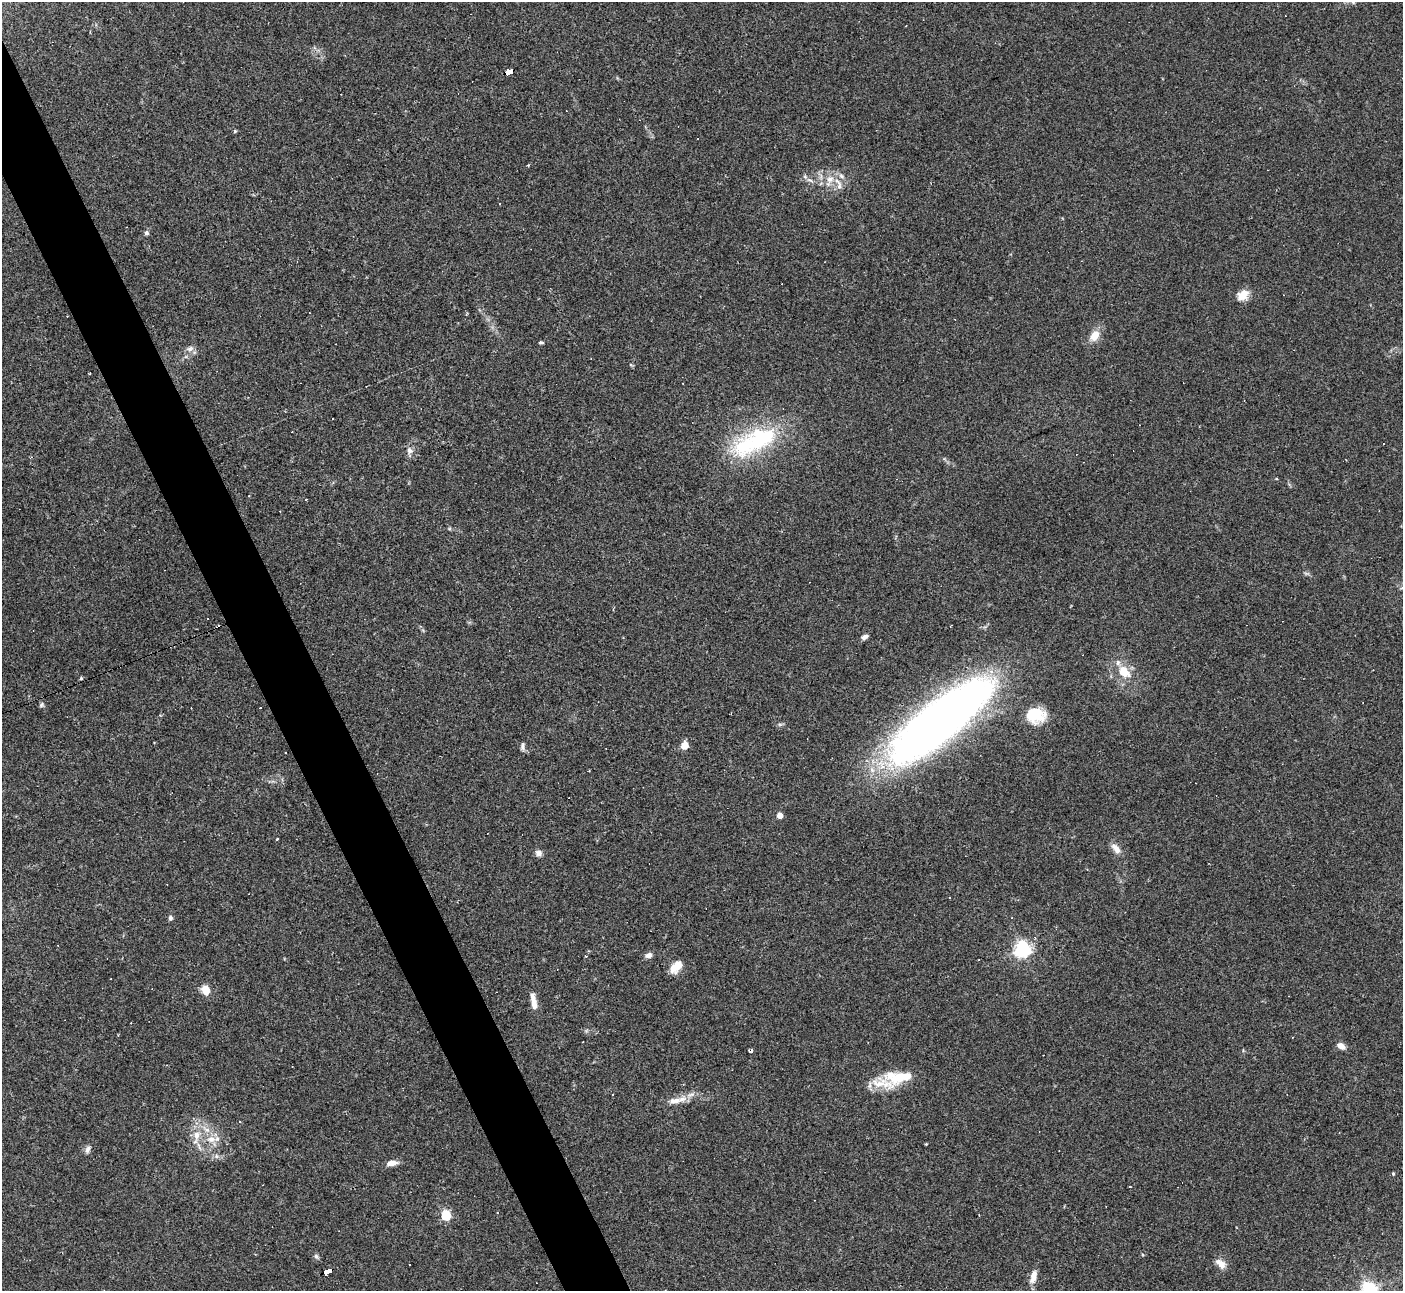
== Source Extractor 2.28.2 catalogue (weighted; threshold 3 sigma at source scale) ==
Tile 11 of 4 x 4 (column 3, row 3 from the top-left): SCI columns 2809-4209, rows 1574-2862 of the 5609 x 5597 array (HDU 1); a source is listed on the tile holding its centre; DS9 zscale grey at full resolution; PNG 1405 x 1293 px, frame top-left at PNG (2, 2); no overlay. Shown black and unused: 4% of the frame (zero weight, under 2 of 3 exposures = <1% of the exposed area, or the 3 px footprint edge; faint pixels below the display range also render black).
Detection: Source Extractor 2.28.2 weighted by HDU 2 'WHT'; one run over the whole footprint, this tile lists its part. Background 0.0523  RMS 0.0053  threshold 0.0239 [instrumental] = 3 sigma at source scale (4.5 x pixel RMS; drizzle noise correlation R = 1.50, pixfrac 1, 0.05/0.05 arcsec/px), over >= 5 px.
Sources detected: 86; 1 inside a brighter object's white glare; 19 cosmic-ray / hot-pixel residue — not listed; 4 inside a brighter listed object's ellipse — not listed separately; the other 62 listed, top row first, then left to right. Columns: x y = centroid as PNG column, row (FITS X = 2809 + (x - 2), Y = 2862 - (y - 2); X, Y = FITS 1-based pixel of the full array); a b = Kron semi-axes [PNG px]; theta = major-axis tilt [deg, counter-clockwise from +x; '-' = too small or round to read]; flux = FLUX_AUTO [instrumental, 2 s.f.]
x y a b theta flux
1353 2 8 5 -46 1.3
509 71 9 4 20 190
235 131 4 4 - 0.67
841 176 8 5 -28 1.7
805 177 7 4 -19 1
830 179 12 10 55 5.7
839 186 10 7 -85 2.8
499 203 3 2 - 0.37
146 233 6 6 - 1.1
1243 295 15 11 34 6.2
1095 336 14 10 52 6.5
541 342 6 3 -4 0.78
190 348 10 7 26 2.1
332 419 3 2 - 0.51
761 439 73 26 31 52
1383 444 2 2 - 0.42
409 450 11 8 -70 2.7
306 499 3 2 - 0.44
207 618 3 2 - 0.78
864 637 8 5 25 2
1118 662 8 6 90 1.8
1124 672 10 8 -45 11
81 678 4 4 - 0.81
41 705 7 5 53 1
1036 713 20 17 -83 16
938 723 111 32 39 470
780 724 7 4 18 0.86
684 745 5 5 - 15
523 746 10 6 86 1.6
780 815 4 4 - 6.1
277 839 3 2 - 0.48
1116 848 15 8 -50 3.9
539 853 8 7 - 2.5
949 898 3 3 - 0.8
170 918 6 6 - 1.2
1022 949 6 6 - 170
648 955 8 6 18 2.4
676 967 16 10 47 6.7
205 990 11 9 -69 5.7
534 1002 21 6 -80 6
1341 1046 10 6 -28 3.4
750 1051 4 3 - 4.3
167 1065 3 3 - 0.47
901 1077 35 14 12 16
613 1094 3 2 - 0.55
675 1101 19 8 8 5.5
206 1130 15 7 -38 4.8
197 1135 13 10 77 6.1
211 1139 14 10 -3 6.1
926 1144 4 3 - 0.44
199 1148 7 4 -73 1.2
88 1149 11 6 65 1.8
216 1156 6 6 - 1.4
392 1163 12 6 7 4.2
1393 1174 4 3 - 0.61
497 1213 3 3 - 0.92
446 1215 5 5 - 33
316 1256 8 6 -73 1.2
1221 1264 16 9 -41 4.1
328 1271 9 4 20 80
1033 1276 15 7 75 5.3
1369 1290 6 6 - 180
Overlapping masked pixels (flux is a lower limit): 2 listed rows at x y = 509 71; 328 1271
Isophote crosses this tile's border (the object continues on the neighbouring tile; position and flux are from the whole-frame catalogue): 2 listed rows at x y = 1353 2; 1369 1290